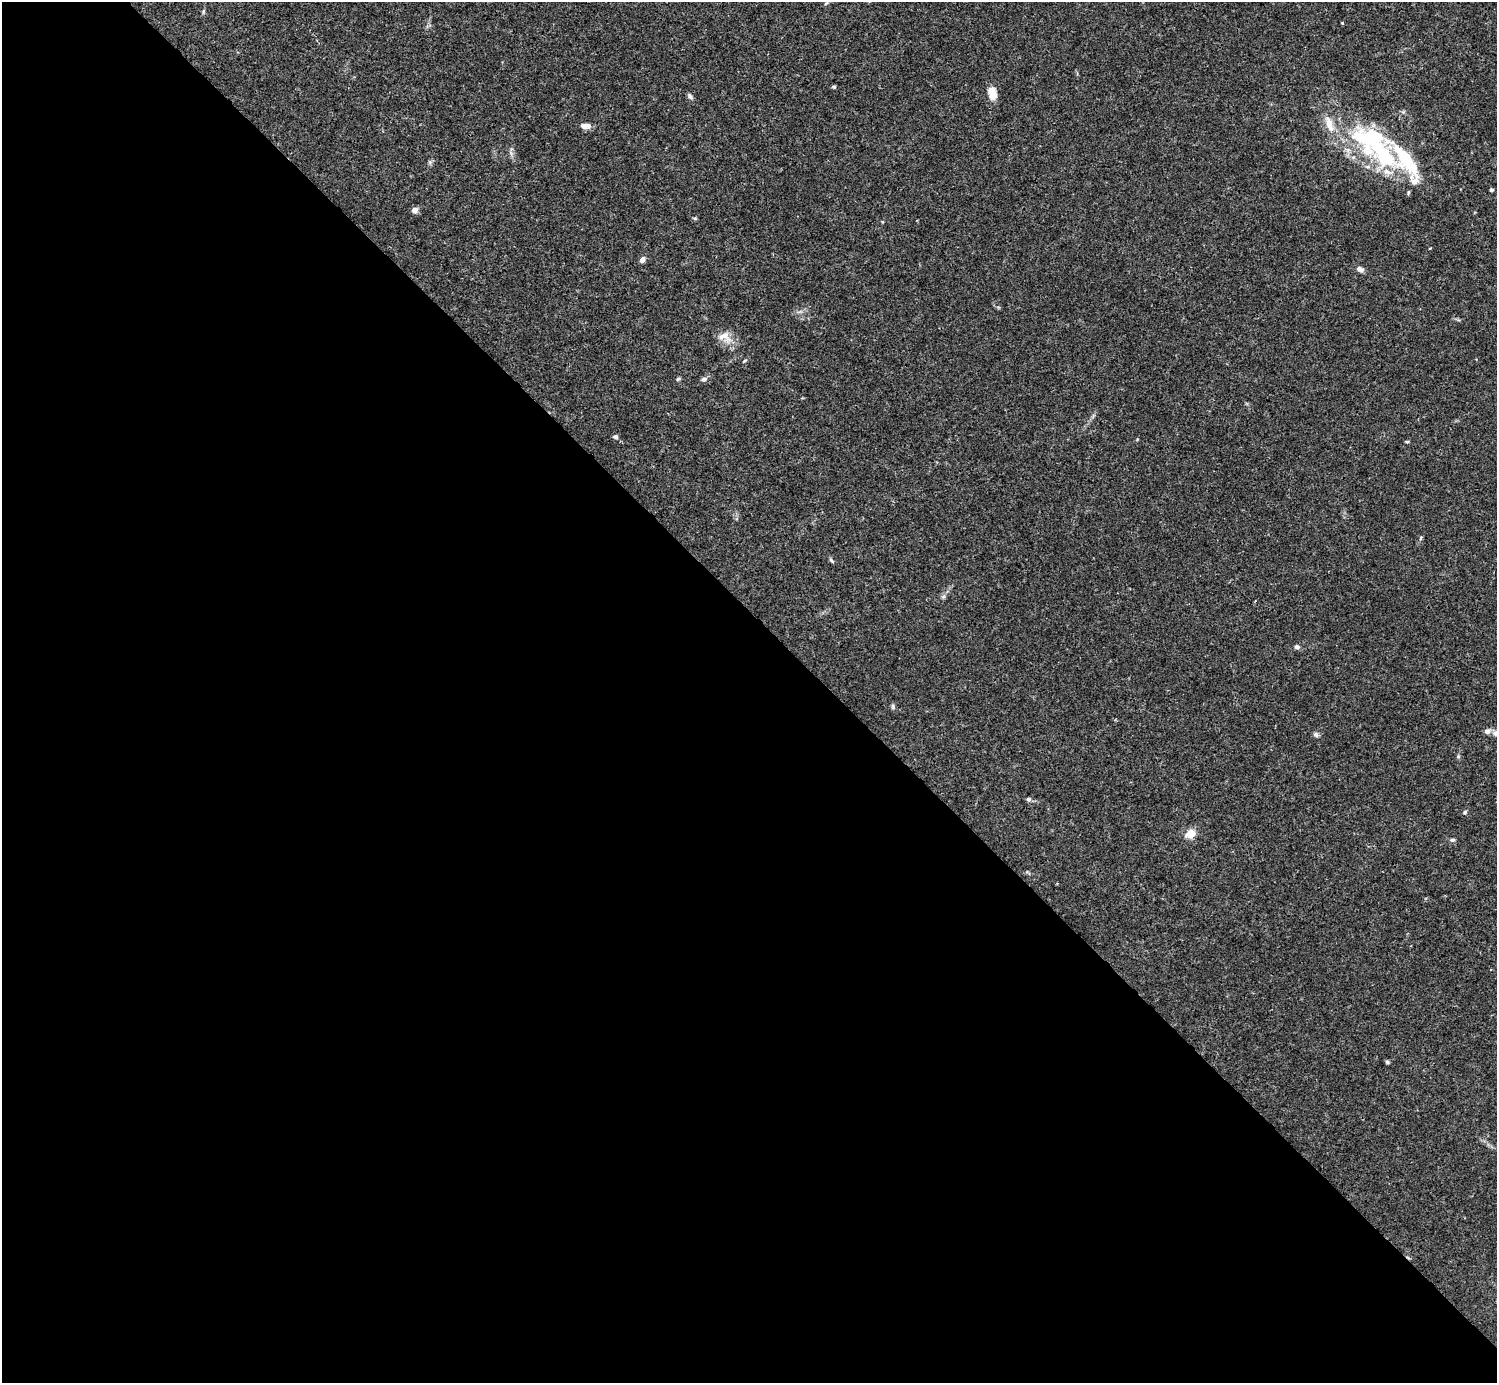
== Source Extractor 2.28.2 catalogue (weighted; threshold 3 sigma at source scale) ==
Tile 9 of 4 x 4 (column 1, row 3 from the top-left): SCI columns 1-1495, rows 1539-2919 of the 5982 x 5981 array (HDU 1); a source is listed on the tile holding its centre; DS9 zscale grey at full resolution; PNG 1499 x 1385 px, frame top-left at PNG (2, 2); no overlay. Shown black and unused: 55% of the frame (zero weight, under 3 of 4 exposures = <1% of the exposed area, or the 3 px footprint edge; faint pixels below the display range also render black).
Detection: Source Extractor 2.28.2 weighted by HDU 2 'WHT'; one run over the whole footprint, this tile lists its part. Background 0.0165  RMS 0.0022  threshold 0.00975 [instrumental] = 3 sigma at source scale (4.5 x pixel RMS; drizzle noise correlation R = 1.50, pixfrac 1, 0.05/0.05 arcsec/px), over >= 5 px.
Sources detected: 38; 2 inside a brighter object's white glare — not listed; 4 inside a brighter listed object's ellipse — not listed separately; the other 32 listed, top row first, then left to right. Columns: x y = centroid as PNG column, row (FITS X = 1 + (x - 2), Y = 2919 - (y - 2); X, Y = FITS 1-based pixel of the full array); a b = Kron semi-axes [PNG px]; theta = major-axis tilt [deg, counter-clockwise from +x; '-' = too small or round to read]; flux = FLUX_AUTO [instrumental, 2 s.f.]
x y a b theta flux
826 3 7 4 45 0.33
1342 23 3 3 - 0.18
834 87 5 4 - 0.28
992 93 16 10 -73 2.5
690 96 8 5 -45 0.6
586 126 9 6 -2 1.8
1372 136 61 38 -1 25
1491 190 5 4 - 0.26
415 210 7 7 - 0.87
1430 248 3 2 - 0.23
642 260 7 5 53 0.95
1360 269 10 6 -22 0.84
725 337 22 14 -27 2.8
744 361 7 3 35 0.25
678 379 6 4 43 0.3
704 379 9 5 9 0.59
615 437 6 5 - 0.52
1407 442 5 3 - 0.23
1421 538 6 4 86 0.27
831 560 7 4 -46 0.37
943 597 7 4 19 0.37
1297 647 7 6 - 0.53
893 706 7 5 -87 0.42
1487 731 8 7 - 0.88
1495 733 8 7 - 0.67
1316 735 7 6 - 0.57
1458 756 6 4 -73 0.3
1028 799 6 6 - 0.46
1465 812 6 5 - 0.4
1191 834 12 9 35 2.7
1452 840 6 5 - 0.42
1387 1062 5 4 - 0.34
Isophote crosses this tile's border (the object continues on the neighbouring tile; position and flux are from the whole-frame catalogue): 1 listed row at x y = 1495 733